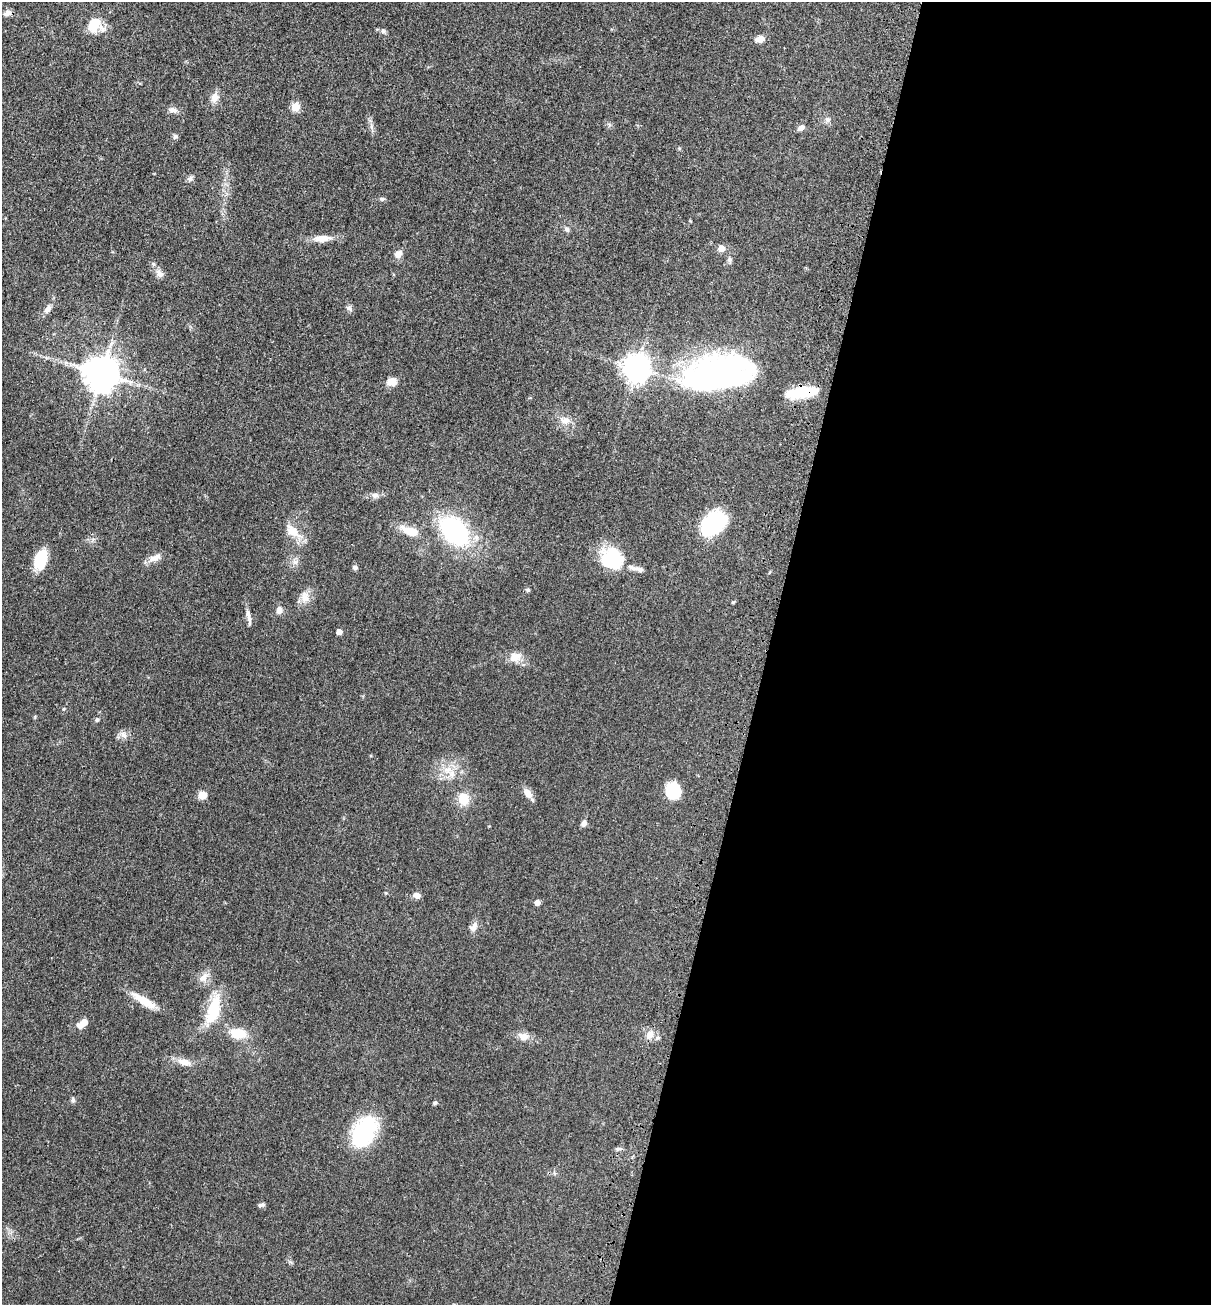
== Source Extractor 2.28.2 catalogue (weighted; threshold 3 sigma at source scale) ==
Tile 12 of 4 x 4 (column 4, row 3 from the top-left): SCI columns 3834-5042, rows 1374-2676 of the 5369 x 5354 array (HDU 1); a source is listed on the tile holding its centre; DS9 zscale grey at full resolution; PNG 1213 x 1307 px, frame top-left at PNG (2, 2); no overlay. Shown black and unused: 37% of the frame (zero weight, under 3 of 4 exposures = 6% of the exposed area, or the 3 px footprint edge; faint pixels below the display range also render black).
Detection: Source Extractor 2.28.2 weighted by HDU 2 'WHT'; one run over the whole footprint, this tile lists its part. Background 0.0449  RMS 0.005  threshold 0.0225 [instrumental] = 3 sigma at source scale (4.5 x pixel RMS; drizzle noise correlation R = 1.50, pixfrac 1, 0.05/0.05 arcsec/px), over >= 5 px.
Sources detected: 73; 2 inside a brighter object's white glare — not listed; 3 inside a brighter listed object's ellipse — not listed separately; the other 68 listed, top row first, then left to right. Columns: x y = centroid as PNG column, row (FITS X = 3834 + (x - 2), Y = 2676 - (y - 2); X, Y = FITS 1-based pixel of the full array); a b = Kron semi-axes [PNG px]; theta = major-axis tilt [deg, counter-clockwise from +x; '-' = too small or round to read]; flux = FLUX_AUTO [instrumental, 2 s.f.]
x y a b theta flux
7 13 9 7 26 2.3
94 25 17 17 - 11
383 31 8 4 -45 0.97
759 39 11 7 21 2.9
214 97 14 10 69 3.5
296 107 5 5 - 15
173 110 12 7 -19 2.2
827 119 8 7 - 1.6
801 127 8 6 39 2.4
175 136 7 5 76 1
190 178 8 7 - 1.4
382 199 7 5 0 0.85
567 229 8 6 -50 1.2
322 238 21 8 3 5.8
721 248 7 7 - 3.3
398 254 8 7 - 3.4
729 260 9 5 -80 1.2
159 274 13 8 -56 2.7
349 308 8 6 -37 1.3
48 309 13 7 54 2.3
636 368 9 8 - 530
101 373 10 10 - 1100
718 374 61 33 8 160
392 382 12 10 0 4
801 392 30 9 7 21
565 420 15 9 -7 3.9
375 495 10 7 5 2
713 524 26 17 41 46
455 530 26 17 -47 72
293 531 24 12 -39 7.5
410 531 24 10 -19 8.3
155 558 17 8 22 4.2
41 559 20 12 75 14
612 559 25 22 -37 25
295 562 9 6 -54 1.8
355 567 7 5 -16 1.1
636 568 25 5 -15 2.8
528 590 6 5 - 0.79
305 597 16 9 -88 4.4
733 602 5 3 - 0.51
279 610 10 8 75 2.7
249 617 22 5 -81 2.6
339 632 4 4 - 3.7
515 657 16 11 23 5.3
35 717 6 3 -74 0.5
97 720 5 4 - 0.73
123 735 9 8 - 2.4
447 770 14 8 11 5
672 791 15 13 -70 16
528 793 13 8 -54 4.1
203 795 8 7 - 4.8
464 799 13 11 -87 8.4
584 823 10 6 71 1.7
417 895 8 6 -16 2.5
537 903 5 4 - 3.4
474 927 14 8 59 2.8
204 977 14 10 56 3.8
144 1001 33 9 -33 8.7
214 1009 35 16 78 18
83 1023 11 6 35 5.7
238 1033 17 11 -9 10
649 1035 10 9 - 3.7
523 1036 11 9 -5 3.8
184 1062 19 8 -15 4.7
73 1100 7 5 -77 0.99
435 1103 6 5 - 0.75
364 1131 26 15 60 56
261 1205 8 5 7 1.2
Overlapping masked pixels (flux is a lower limit): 1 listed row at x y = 801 392